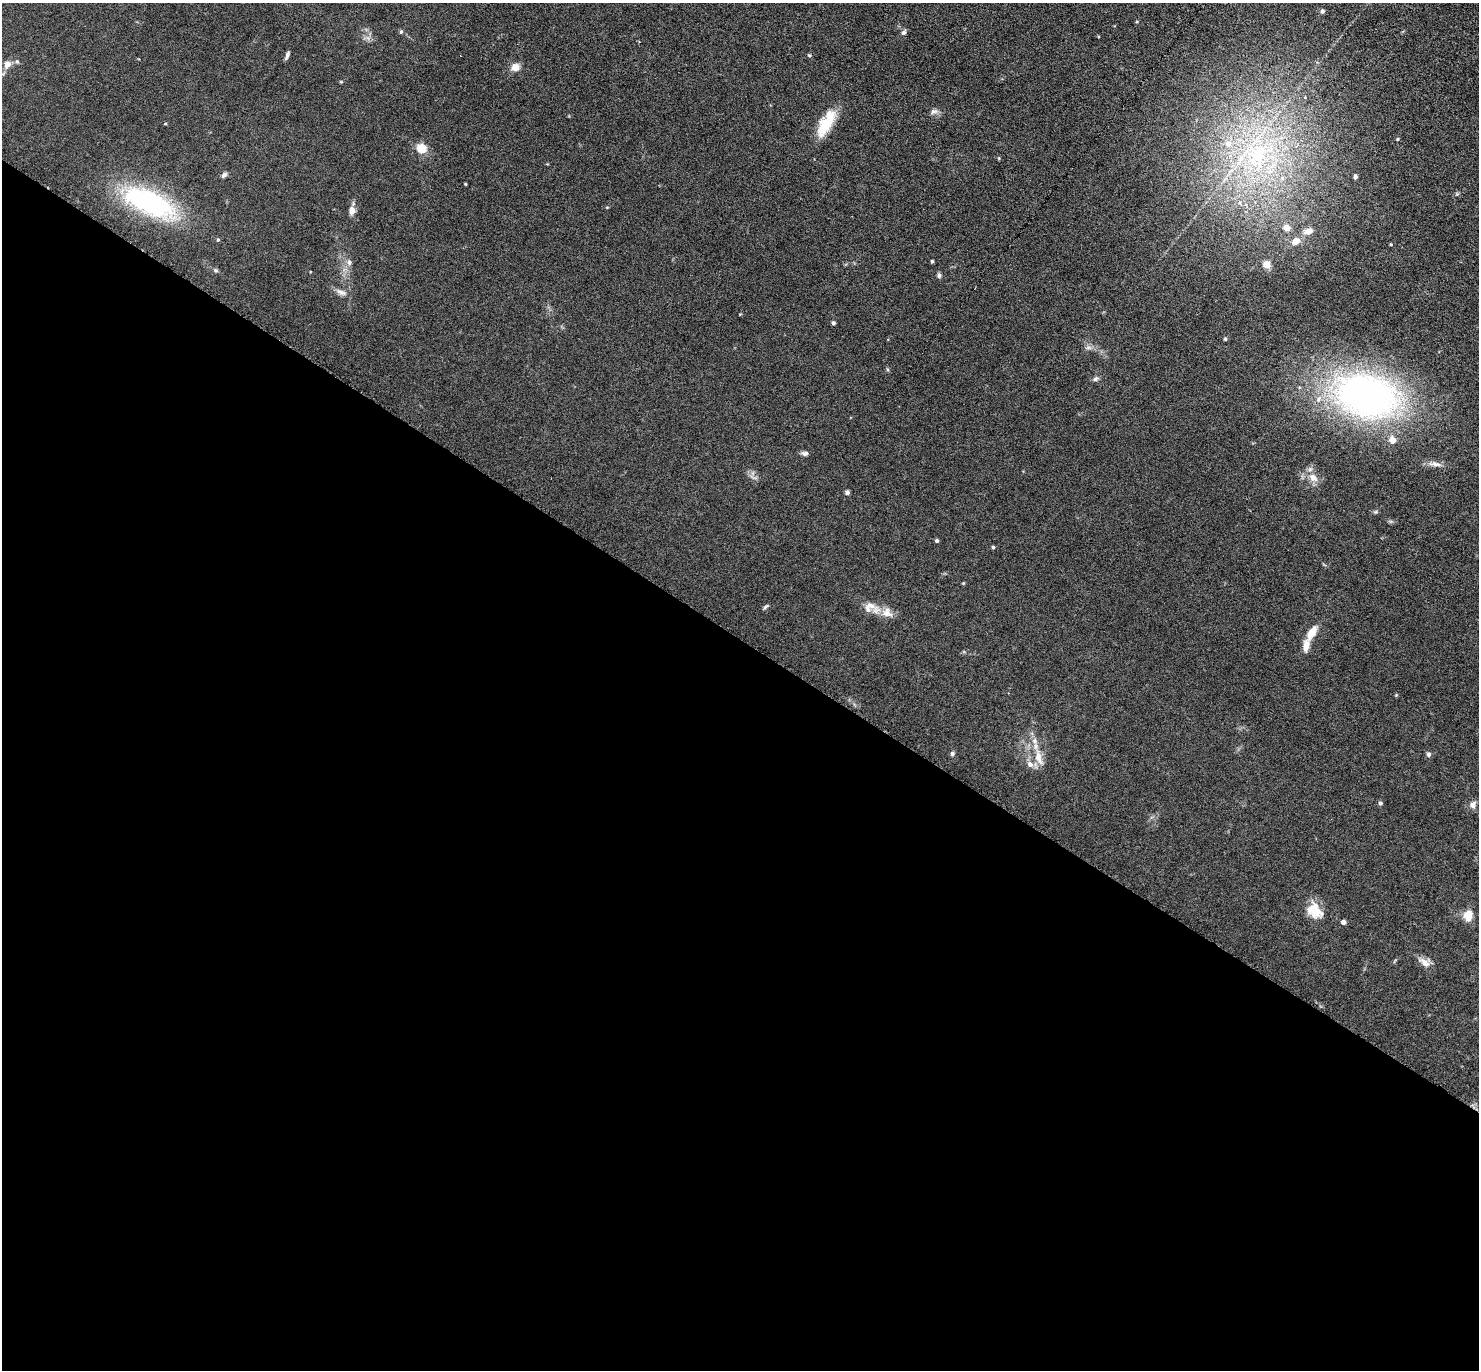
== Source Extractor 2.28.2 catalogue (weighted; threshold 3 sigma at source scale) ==
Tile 14 of 4 x 4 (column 2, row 4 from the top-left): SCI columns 1521-2997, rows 447-1814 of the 6080 x 6070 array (HDU 1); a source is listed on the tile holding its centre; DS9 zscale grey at full resolution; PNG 1481 x 1372 px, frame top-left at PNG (2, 3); no overlay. Shown black and unused: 54% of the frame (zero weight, under 3 of 6 exposures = <1% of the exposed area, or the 3 px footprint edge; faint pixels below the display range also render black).
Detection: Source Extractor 2.28.2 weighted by HDU 2 'WHT'; one run over the whole footprint, this tile lists its part. Background 0.034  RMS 0.0039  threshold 0.0158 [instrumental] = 3 sigma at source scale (4.09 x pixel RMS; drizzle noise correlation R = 1.36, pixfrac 0.8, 0.05/0.05 arcsec/px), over >= 5 px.
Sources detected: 63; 7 inside a brighter listed object's ellipse — not listed separately; the other 56 listed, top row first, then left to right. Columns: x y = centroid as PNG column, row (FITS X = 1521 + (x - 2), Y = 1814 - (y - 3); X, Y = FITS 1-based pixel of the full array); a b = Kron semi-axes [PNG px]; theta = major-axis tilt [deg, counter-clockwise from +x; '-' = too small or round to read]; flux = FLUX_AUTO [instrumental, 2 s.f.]
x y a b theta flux
1322 11 5 5 - 0.92
401 32 5 5 - 0.55
903 32 7 5 50 0.92
287 55 9 4 70 1
809 55 5 4 - 0.4
7 64 7 7 - 2.6
515 67 9 7 21 3.2
341 82 5 3 - 0.31
934 111 11 6 21 1.2
826 123 32 12 61 11
1398 139 4 4 - 0.36
422 148 5 5 - 16
1257 154 58 42 20 71
224 175 8 5 47 1
1355 176 5 4 - 0.76
465 184 4 3 - 0.28
150 202 54 21 -24 58
352 211 9 7 -89 2.3
1286 228 8 7 - 2.4
1308 231 11 8 16 2.6
218 240 5 4 - 0.42
1296 241 11 9 41 2.8
1391 244 4 4 - 0.31
932 261 4 3 - 0.52
349 262 8 6 -75 1.1
1266 264 6 5 - 4.5
216 270 6 5 - 0.55
939 275 7 5 -90 0.72
341 292 17 6 -22 1.8
833 323 4 4 - 0.74
1225 339 4 4 - 0.47
1088 347 6 6 - 0.97
1095 379 8 6 23 0.93
1367 396 86 56 -13 120
805 453 9 6 -9 0.99
1435 464 20 6 -6 2.3
1313 478 16 10 -44 3.4
847 492 4 4 - 1.1
1375 512 6 5 - 0.53
937 541 4 4 - 0.75
993 547 4 4 - 0.5
963 583 5 4 - 0.31
871 605 35 10 -37 4.6
765 607 9 3 45 0.57
1311 633 14 7 59 5.4
1306 646 17 8 80 3.2
952 754 6 5 - 0.77
1428 754 6 6 - 0.83
1038 757 26 10 -76 5.2
1030 764 10 8 -41 2
1380 803 5 5 - 0.67
1473 805 10 7 60 1.8
1316 910 23 14 -67 6.7
1468 915 12 9 82 4.8
1343 922 4 4 - 1.9
1425 962 15 10 -30 2.8